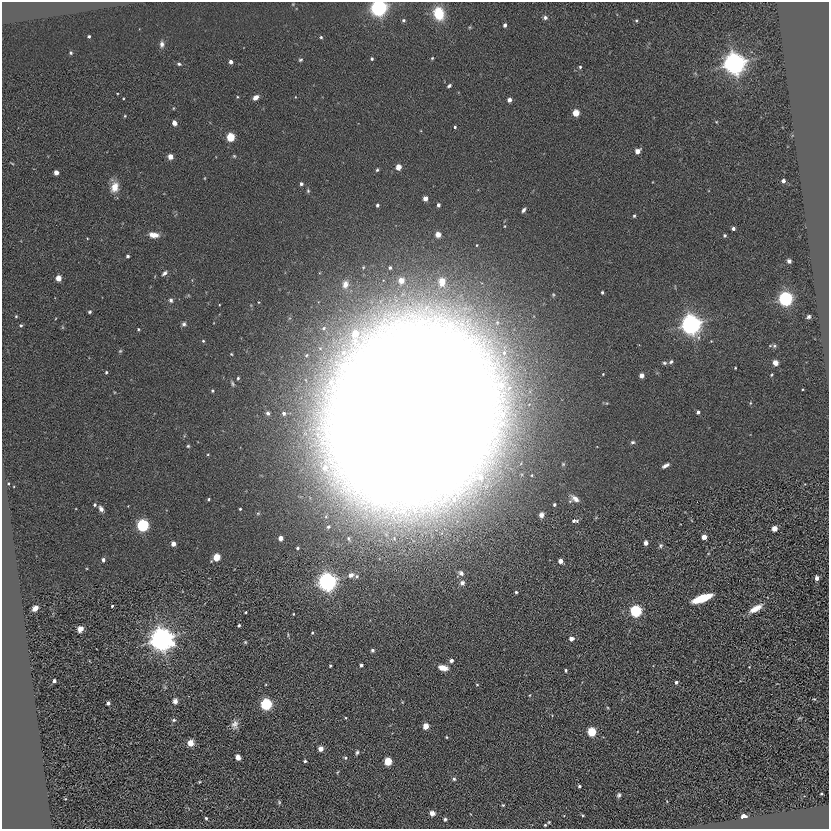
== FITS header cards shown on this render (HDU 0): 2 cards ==
NAXIS1  =                  827
NAXIS2  =                  827

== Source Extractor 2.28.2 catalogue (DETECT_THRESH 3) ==
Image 827 x 827 px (HDU 0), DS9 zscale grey, 1 PNG px = 1 image px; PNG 831 x 831 px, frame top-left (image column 1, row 827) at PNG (2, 2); no overlay
Background 8.12e-04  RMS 0.015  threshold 0.0438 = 3 sigma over >= 5 px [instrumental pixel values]
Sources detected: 177; all 177 listed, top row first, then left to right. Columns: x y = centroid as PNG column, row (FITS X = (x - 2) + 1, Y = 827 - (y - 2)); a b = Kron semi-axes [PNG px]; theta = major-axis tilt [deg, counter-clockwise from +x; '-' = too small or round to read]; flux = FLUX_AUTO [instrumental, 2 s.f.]
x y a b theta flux
379 8 5 5 - 770
439 13 12 9 -75 35
545 18 5 5 - 2.8
404 20 4 4 - 2
636 21 4 3 - 1.2
505 25 4 3 - 3.1
470 27 5 3 - 0.94
89 36 3 3 - 1.4
321 37 4 4 - 1.3
162 44 8 6 -88 4.1
71 53 4 3 - 1.3
432 58 4 3 - 1
372 59 3 3 - 1.7
300 60 6 4 16 1.4
231 62 4 3 - 5
179 64 6 4 -10 1.7
734 64 8 8 - 750
580 67 4 4 - 1.4
449 86 5 3 - 1.9
117 93 4 2 - 0.66
256 97 6 4 38 6
509 100 4 4 - 6.1
576 113 4 4 - 27
125 116 4 3 - 0.96
716 122 4 3 - 0.74
174 123 5 4 - 4.7
455 127 4 3 - 1.3
230 137 5 4 - 62
637 151 4 4 - 11
234 156 4 4 - 1.1
170 157 4 4 - 13
12 163 5 3 - 0.86
398 167 4 4 - 16
377 170 4 3 - 1.4
56 172 4 4 - 9.3
205 178 4 3 - 0.65
783 181 4 3 - 4
301 184 4 3 - 2.7
115 187 13 10 76 11
308 191 6 4 72 1.4
425 198 4 4 - 9.9
377 205 3 3 - 2.1
438 205 4 3 - 2.8
523 210 5 4 - 2.4
634 216 4 3 - 1.2
733 228 4 3 - 3.3
438 234 4 4 - 14
153 235 11 6 -9 8.6
725 235 3 3 - 1.5
128 256 3 3 - 2.5
789 261 4 4 - 2.6
390 267 4 4 - 2.1
164 273 7 5 43 2.7
58 278 4 4 - 16
401 281 9 9 - 9.8
442 282 14 11 -85 15
345 284 11 8 82 7.1
602 292 3 3 - 1.6
785 299 5 5 - 570
171 300 6 5 - 2.4
258 302 4 3 - 0.71
89 312 4 3 - 1.3
16 316 4 3 - 1.1
809 317 4 3 - 1.8
184 324 6 5 - 2.5
691 324 8 7 - 730
21 325 4 4 - 1.5
324 328 9 7 42 5.1
138 329 4 3 - 0.98
203 341 4 3 - 1.1
774 346 6 5 - 1.8
120 351 6 4 44 1.2
231 354 3 3 - 0.88
671 362 6 4 40 1.9
664 363 6 4 10 1.6
775 363 5 4 - 7.5
735 368 3 2 - 0.89
106 372 4 3 - 1.3
641 375 4 4 - 9
771 375 4 3 - 0.98
238 378 4 4 - 1.3
233 384 8 4 -67 1.8
803 389 3 2 - 0.74
212 391 4 4 - 1.6
750 403 5 3 - 0.88
698 412 4 4 - 3.4
268 413 6 5 - 4
284 413 5 5 - 3.5
415 414 109 92 65 10000
473 435 6 6 - 120
633 442 6 4 1 1.9
188 446 4 4 - 1.3
665 465 7 3 27 3.8
8 483 4 4 - 0.98
209 499 3 3 - 1.4
575 499 11 6 -34 5.1
95 505 4 3 - 1.8
554 505 3 3 - 1.8
101 509 7 5 -60 3.8
240 509 3 3 - 0.99
541 515 6 5 - 3.8
574 521 7 4 -1 2.5
143 525 5 5 - 260
328 527 7 6 - 2.9
774 528 4 4 - 14
704 537 4 4 - 13
281 538 4 4 - 8.9
349 539 9 6 -64 2.9
646 543 4 4 - 6.3
173 544 4 4 - 8.7
660 546 6 5 - 2
297 548 4 3 - 2
217 557 5 4 - 33
103 560 4 3 - 3.5
560 561 4 4 - 8.9
461 573 9 6 -38 3.2
351 575 4 4 - 7.1
357 576 5 5 - 2
817 578 4 4 - 7.1
327 582 7 7 - 670
462 583 5 5 - 3.9
516 592 3 3 - 1.7
702 598 16 6 20 34
112 606 3 3 - 1.1
35 608 5 4 - 6.3
756 608 16 6 30 12
636 611 5 5 - 250
245 612 3 2 - 1.1
239 625 3 3 - 1.9
80 629 4 4 - 19
312 633 4 3 - 1.1
571 638 4 4 - 9.5
161 639 9 8 - 980
245 642 5 4 - 1.1
372 650 4 4 - 2
451 660 4 4 - 4.2
361 665 4 3 - 3.1
330 666 3 3 - 1.7
749 667 3 2 - 0.64
443 668 9 5 -12 11
566 670 4 3 - 1.4
54 681 3 3 - 3.2
676 682 4 3 - 3
477 685 4 2 - 0.8
165 687 5 5 - 1.2
530 695 4 3 - 0.76
814 699 6 4 -41 1.2
175 701 8 6 85 4.2
108 703 4 4 - 3.8
266 704 5 5 - 220
799 718 7 4 24 1.2
174 720 7 5 15 1.8
235 725 13 9 84 6
426 726 4 4 - 18
592 732 5 4 - 81
446 737 3 3 - 0.88
191 743 4 4 - 21
321 749 4 4 - 11
357 752 5 4 - 1.9
238 757 5 4 - 11
345 758 5 4 - 1.6
305 761 3 3 - 1.9
388 761 4 4 - 49
454 779 5 5 - 1.6
199 782 4 3 - 0.89
579 786 3 3 - 1.6
821 794 2 2 - 0.85
619 795 6 4 60 2.2
279 802 6 5 - 1.5
503 805 4 4 - 0.95
432 813 5 5 - 5.5
582 815 5 3 - 1.1
744 817 4 3 - 19
206 818 4 3 - 1.6
445 819 5 4 - 1.6
549 822 3 3 - 0.95
545 825 3 3 - 1.1
At the frame edge (FLAGS 8, measured only in part): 1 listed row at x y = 379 8